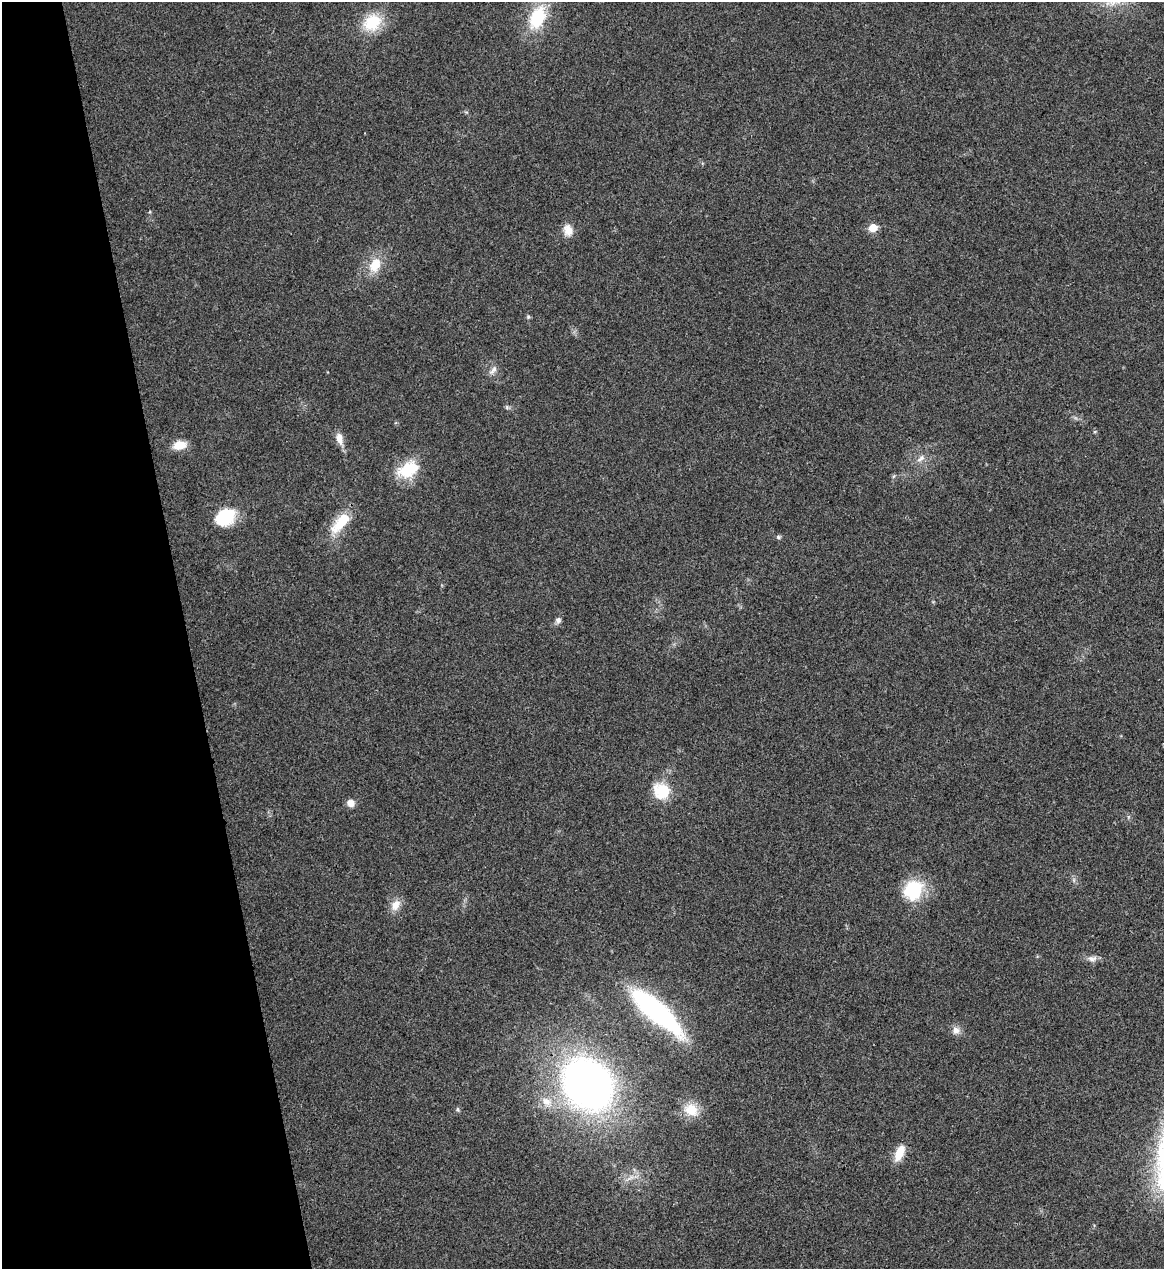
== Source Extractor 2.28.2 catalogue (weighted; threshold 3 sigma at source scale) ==
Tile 5 of 4 x 4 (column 1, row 2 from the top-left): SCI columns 145-1306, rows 2537-3803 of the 5055 x 5071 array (HDU 1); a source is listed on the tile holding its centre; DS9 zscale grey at full resolution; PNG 1166 x 1271 px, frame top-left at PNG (2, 2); no overlay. Shown black and unused: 16% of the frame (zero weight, under 3 of 4 exposures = <1% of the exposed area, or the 3 px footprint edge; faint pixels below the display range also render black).
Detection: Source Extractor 2.28.2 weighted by HDU 2 'WHT'; one run over the whole footprint, this tile lists its part. Background 0.0197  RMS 0.0042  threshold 0.0189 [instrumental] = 3 sigma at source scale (4.5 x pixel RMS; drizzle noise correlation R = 1.50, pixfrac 1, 0.05/0.05 arcsec/px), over >= 5 px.
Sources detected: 28; all 28 listed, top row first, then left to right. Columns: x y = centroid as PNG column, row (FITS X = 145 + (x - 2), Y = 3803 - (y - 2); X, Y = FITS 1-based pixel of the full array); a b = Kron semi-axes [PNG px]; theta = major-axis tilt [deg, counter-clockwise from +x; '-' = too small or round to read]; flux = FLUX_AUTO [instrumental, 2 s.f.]
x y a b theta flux
1110 2 21 10 -12 6.6
537 17 22 14 67 22
372 22 23 18 39 15
873 228 6 5 - 8.7
568 230 15 11 -82 4.1
375 265 18 13 61 8.3
528 317 5 4 - 0.65
493 370 13 6 51 1.9
339 438 15 8 -77 3.7
180 445 13 9 9 6.5
921 458 13 6 39 2
408 469 24 15 31 17
225 517 22 16 36 17
341 523 31 12 48 12
778 537 6 5 - 0.74
558 620 8 7 - 1.4
661 791 20 18 -36 12
351 803 8 8 - 3.1
913 890 25 21 52 18
395 905 14 10 63 4.4
1092 959 13 7 6 2.1
656 1011 61 17 -41 79
956 1030 11 9 -36 2.5
587 1084 41 33 -50 250
546 1101 14 9 -33 4.2
457 1109 6 4 -90 0.61
691 1110 15 12 -28 9
899 1153 22 10 67 6.5
Isophote crosses this tile's border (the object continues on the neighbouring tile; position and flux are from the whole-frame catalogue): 1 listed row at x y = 1110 2